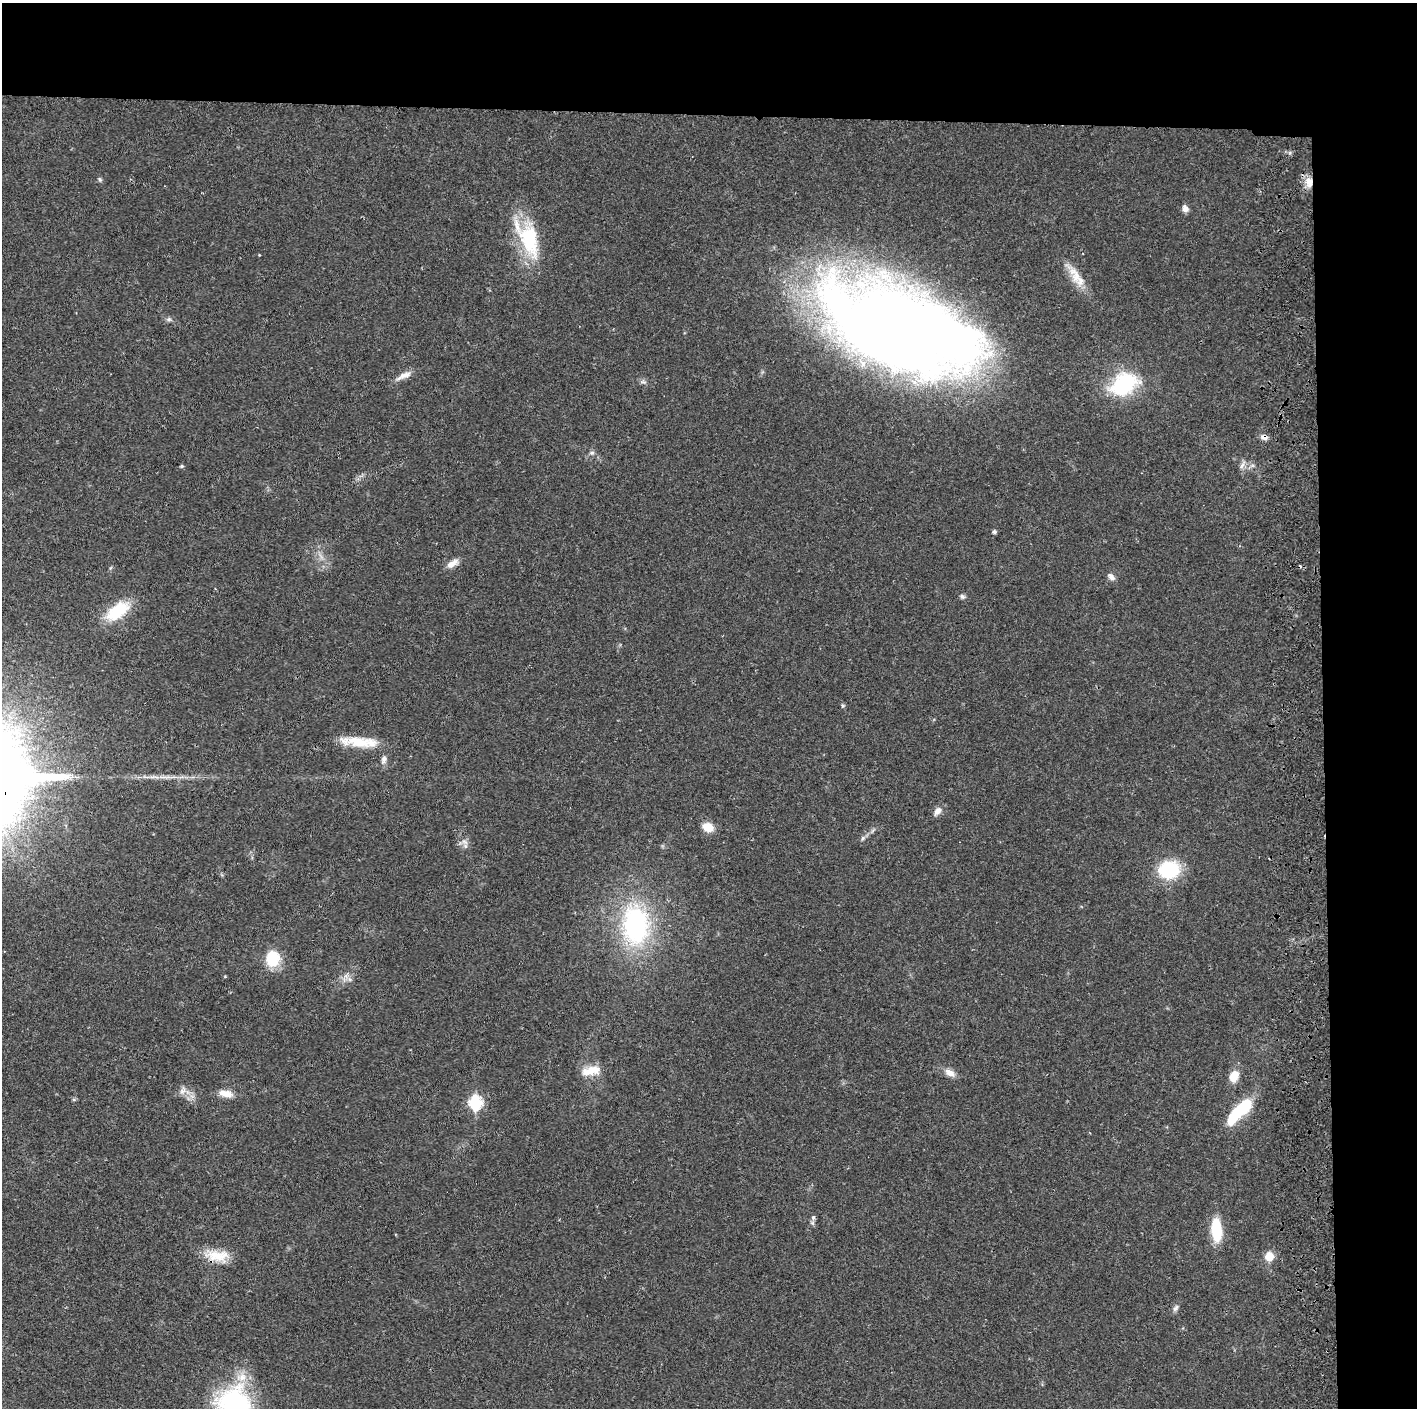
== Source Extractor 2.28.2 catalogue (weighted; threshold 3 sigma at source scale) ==
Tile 3 of 3 x 3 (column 3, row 1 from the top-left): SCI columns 2890-4304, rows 2818-4223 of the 4360 x 4230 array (HDU 1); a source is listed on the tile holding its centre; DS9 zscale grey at full resolution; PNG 1419 x 1410 px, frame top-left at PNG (2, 3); no overlay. Shown black and unused: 14% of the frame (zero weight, under 2 of 3 exposures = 3% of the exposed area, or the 3 px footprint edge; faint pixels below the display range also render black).
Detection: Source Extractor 2.28.2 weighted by HDU 2 'WHT'; one run over the whole footprint, this tile lists its part. Background 0.0247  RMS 0.0037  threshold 0.0166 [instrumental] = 3 sigma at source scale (4.5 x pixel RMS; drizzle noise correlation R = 1.50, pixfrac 1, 0.05/0.05 arcsec/px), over >= 5 px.
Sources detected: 47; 1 inside a brighter object's white glare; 1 cosmic-ray / hot-pixel residue — not listed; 2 inside a brighter listed object's ellipse — not listed separately; the other 43 listed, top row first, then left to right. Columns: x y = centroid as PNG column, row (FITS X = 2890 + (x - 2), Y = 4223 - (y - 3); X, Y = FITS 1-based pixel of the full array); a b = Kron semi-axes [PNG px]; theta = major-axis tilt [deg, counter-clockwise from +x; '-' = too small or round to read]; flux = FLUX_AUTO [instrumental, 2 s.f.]
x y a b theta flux
100 179 7 5 -68 0.62
1309 182 14 10 -74 4.3
1185 209 8 6 -60 1.9
529 240 47 23 -74 25
1077 278 33 12 -56 6.8
169 319 7 5 -19 0.89
903 330 148 64 -19 600
403 376 25 7 26 3
1124 384 37 25 30 26
1264 437 8 6 -21 2.1
592 453 7 5 7 0.8
1242 465 14 5 65 1.4
181 466 5 4 - 0.52
994 532 5 4 - 0.89
452 563 16 7 35 2.9
1111 577 10 6 -44 1.7
962 596 6 6 - 0.9
118 611 32 16 36 14
843 706 6 5 - 0.51
361 742 37 14 -7 11
384 760 12 7 72 1.6
164 777 26 3 -2 3
938 811 12 8 50 2.2
708 827 10 8 -18 6
863 838 7 5 47 0.83
465 842 10 5 -27 1.4
1169 870 19 15 12 24
635 925 36 24 -88 62
272 958 17 15 84 12
349 979 7 4 -71 0.91
591 1071 23 10 10 6.5
950 1073 14 8 -29 2.8
1234 1076 11 8 64 6.2
182 1091 8 8 - 1.8
226 1094 18 8 -10 4.1
476 1102 7 6 - 40
1236 1114 33 11 54 17
814 1217 5 5 - 0.88
1216 1230 22 10 -85 15
217 1256 32 14 -5 8.8
1269 1257 7 6 - 7.7
1176 1308 11 5 53 1.1
234 1403 36 33 -34 55
Overlapping masked pixels (flux is a lower limit): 4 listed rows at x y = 1309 182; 903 330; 1264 437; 217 1256
Isophote crosses this tile's border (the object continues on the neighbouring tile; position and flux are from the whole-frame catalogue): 1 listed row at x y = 234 1403